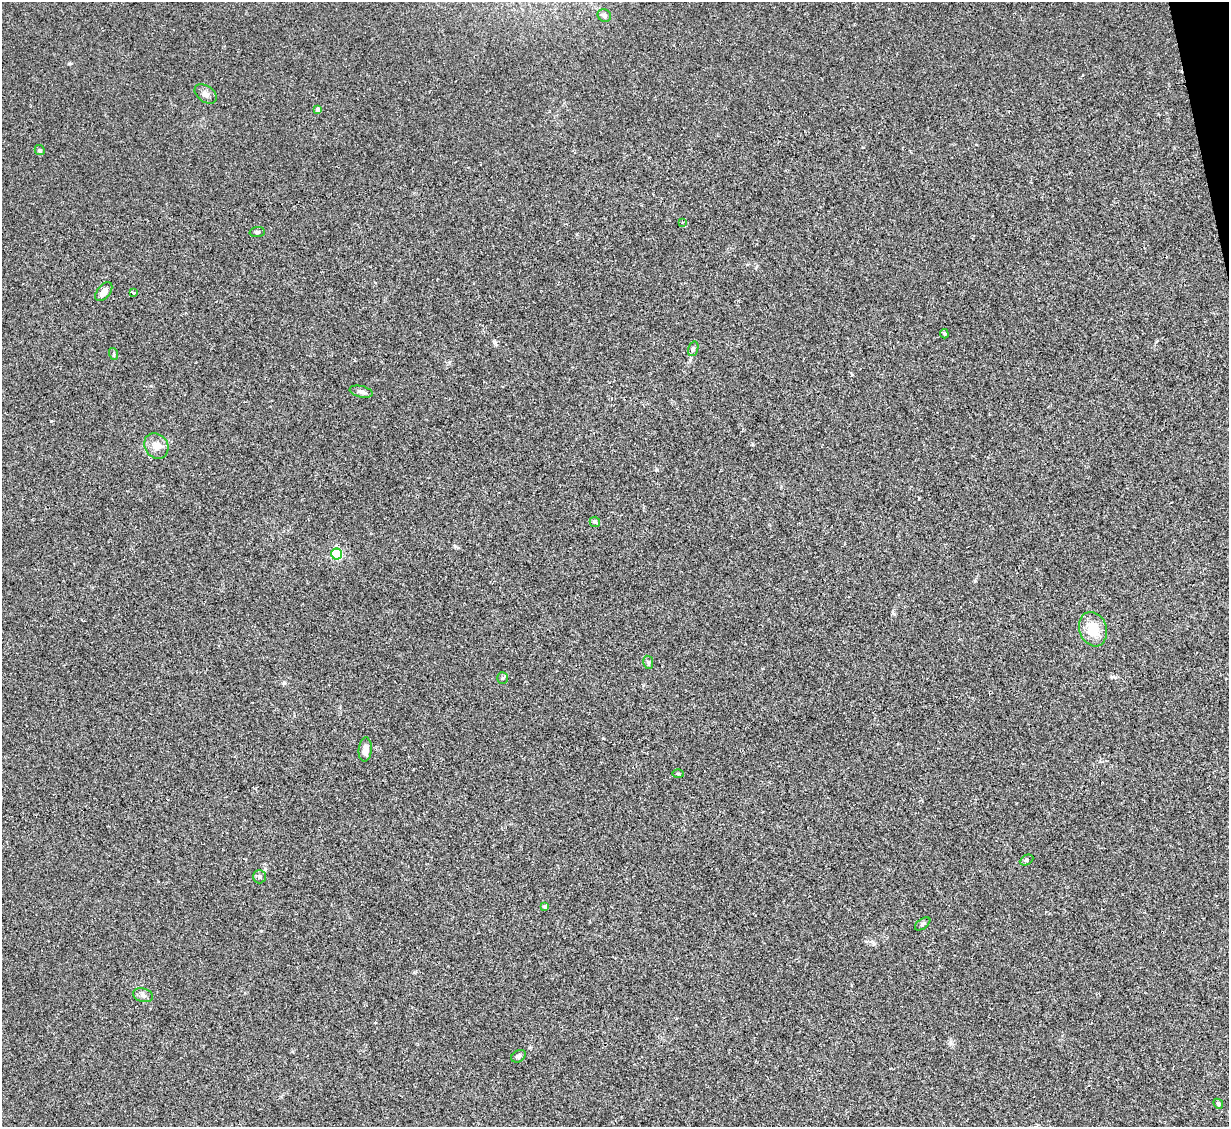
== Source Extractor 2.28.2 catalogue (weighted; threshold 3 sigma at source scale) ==
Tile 10 of 4 x 4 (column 2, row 3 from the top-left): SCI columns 1228-2454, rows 1377-2501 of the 4909 x 4890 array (HDU 1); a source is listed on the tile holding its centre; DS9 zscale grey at full resolution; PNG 1231 x 1129 px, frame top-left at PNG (2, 2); each listed source drawn as its Kron ellipse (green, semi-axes under 4 px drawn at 4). Shown black and unused: <1% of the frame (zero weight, under 2 of 3 exposures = <1% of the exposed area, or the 3 px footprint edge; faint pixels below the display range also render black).
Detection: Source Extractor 2.28.2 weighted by HDU 2 'WHT'; one run over the whole footprint, this tile lists its part. Background 0.0784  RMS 0.0093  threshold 0.0417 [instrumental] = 3 sigma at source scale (4.5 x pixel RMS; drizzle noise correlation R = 1.50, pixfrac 1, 0.05/0.05 arcsec/px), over >= 5 px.
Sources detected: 27; all 27 listed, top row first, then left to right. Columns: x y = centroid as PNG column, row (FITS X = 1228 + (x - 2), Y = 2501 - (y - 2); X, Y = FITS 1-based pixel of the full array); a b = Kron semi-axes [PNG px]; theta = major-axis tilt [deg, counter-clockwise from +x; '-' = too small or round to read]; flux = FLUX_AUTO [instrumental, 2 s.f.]
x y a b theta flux
604 16 7 6 - 2.5
206 94 12 8 -35 4.3
318 110 4 4 - 4
40 150 5 4 - 1.3
682 222 3 3 - 1.1
257 232 8 5 2 1.8
104 292 11 6 52 7.1
133 292 3 3 - 2.3
944 334 4 3 - 1.2
693 349 7 5 74 2
114 354 6 3 -72 1.1
361 392 12 5 -13 2.9
156 446 13 11 -53 8
595 522 5 5 - 1.4
337 554 5 5 - 87
1093 629 17 13 -71 20
648 662 7 5 -79 1.5
502 678 6 5 - 1.3
365 750 12 6 85 5.1
678 774 5 3 - 1
1027 860 7 5 26 1.7
259 877 7 6 - 2.3
545 907 4 4 - 2.2
923 924 9 5 38 1.8
143 995 10 6 -16 3.5
518 1056 8 5 33 2.2
1218 1104 5 4 - 1.1
Unlisted compact peaks at least as high as the median listed source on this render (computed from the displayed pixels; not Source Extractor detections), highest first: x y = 265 869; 603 738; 69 64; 284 683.